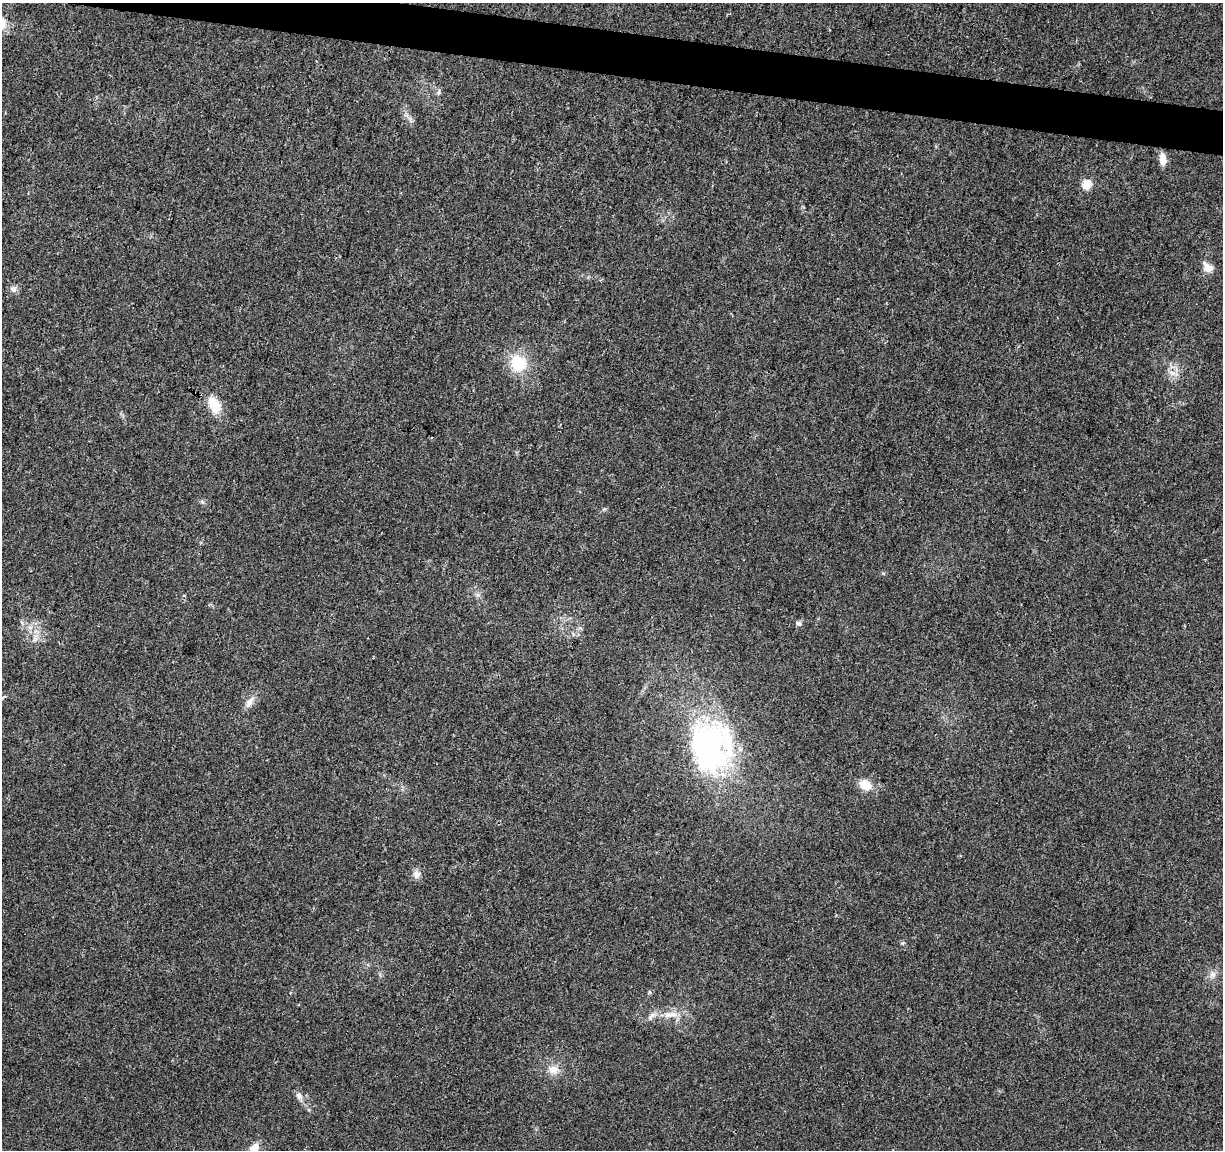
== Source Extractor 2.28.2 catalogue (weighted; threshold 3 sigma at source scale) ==
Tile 11 of 4 x 4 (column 3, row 3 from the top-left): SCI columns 2444-3664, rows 1373-2520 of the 4895 x 5100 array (HDU 1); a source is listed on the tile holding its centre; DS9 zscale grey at full resolution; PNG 1225 x 1152 px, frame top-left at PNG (2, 3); no overlay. Shown black and unused: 3% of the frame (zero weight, under 3 of 4 exposures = <1% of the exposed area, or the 3 px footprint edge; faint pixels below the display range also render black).
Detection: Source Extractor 2.28.2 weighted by HDU 2 'WHT'; one run over the whole footprint, this tile lists its part. Background 0.0215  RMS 0.004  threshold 0.0182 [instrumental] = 3 sigma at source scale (4.5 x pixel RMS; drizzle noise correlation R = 1.50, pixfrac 1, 0.0396/0.0396 arcsec/px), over >= 5 px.
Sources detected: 21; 1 inside a brighter listed object's ellipse — not listed separately; the other 20 listed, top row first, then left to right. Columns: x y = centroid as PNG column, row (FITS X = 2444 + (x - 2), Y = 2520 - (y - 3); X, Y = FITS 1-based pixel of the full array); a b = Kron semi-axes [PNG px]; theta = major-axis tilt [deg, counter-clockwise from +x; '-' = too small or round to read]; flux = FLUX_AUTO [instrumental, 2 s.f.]
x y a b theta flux
2 23 14 11 64 4.3
439 92 9 3 79 0.83
1163 160 13 7 -85 3.7
1087 185 5 5 - 16
1207 267 14 10 -36 3.3
13 289 8 8 - 1.8
518 363 20 18 -67 13
214 405 19 11 -66 8.9
798 623 7 6 - 1.2
30 627 9 5 -19 1.6
249 702 15 8 56 2.9
709 747 68 48 -82 86
865 785 13 10 -33 5.9
416 874 11 9 -89 2.3
1213 974 9 8 - 1.9
649 992 6 4 -89 0.54
669 1015 15 8 1 3.9
553 1070 14 11 2 3.9
299 1096 12 8 -59 2
253 1150 12 8 57 5.8
Isophote crosses this tile's border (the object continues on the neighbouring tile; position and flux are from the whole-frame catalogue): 2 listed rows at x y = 2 23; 253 1150
Unlisted compact peaks at least as high as the median listed source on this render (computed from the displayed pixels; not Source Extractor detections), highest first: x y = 883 573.